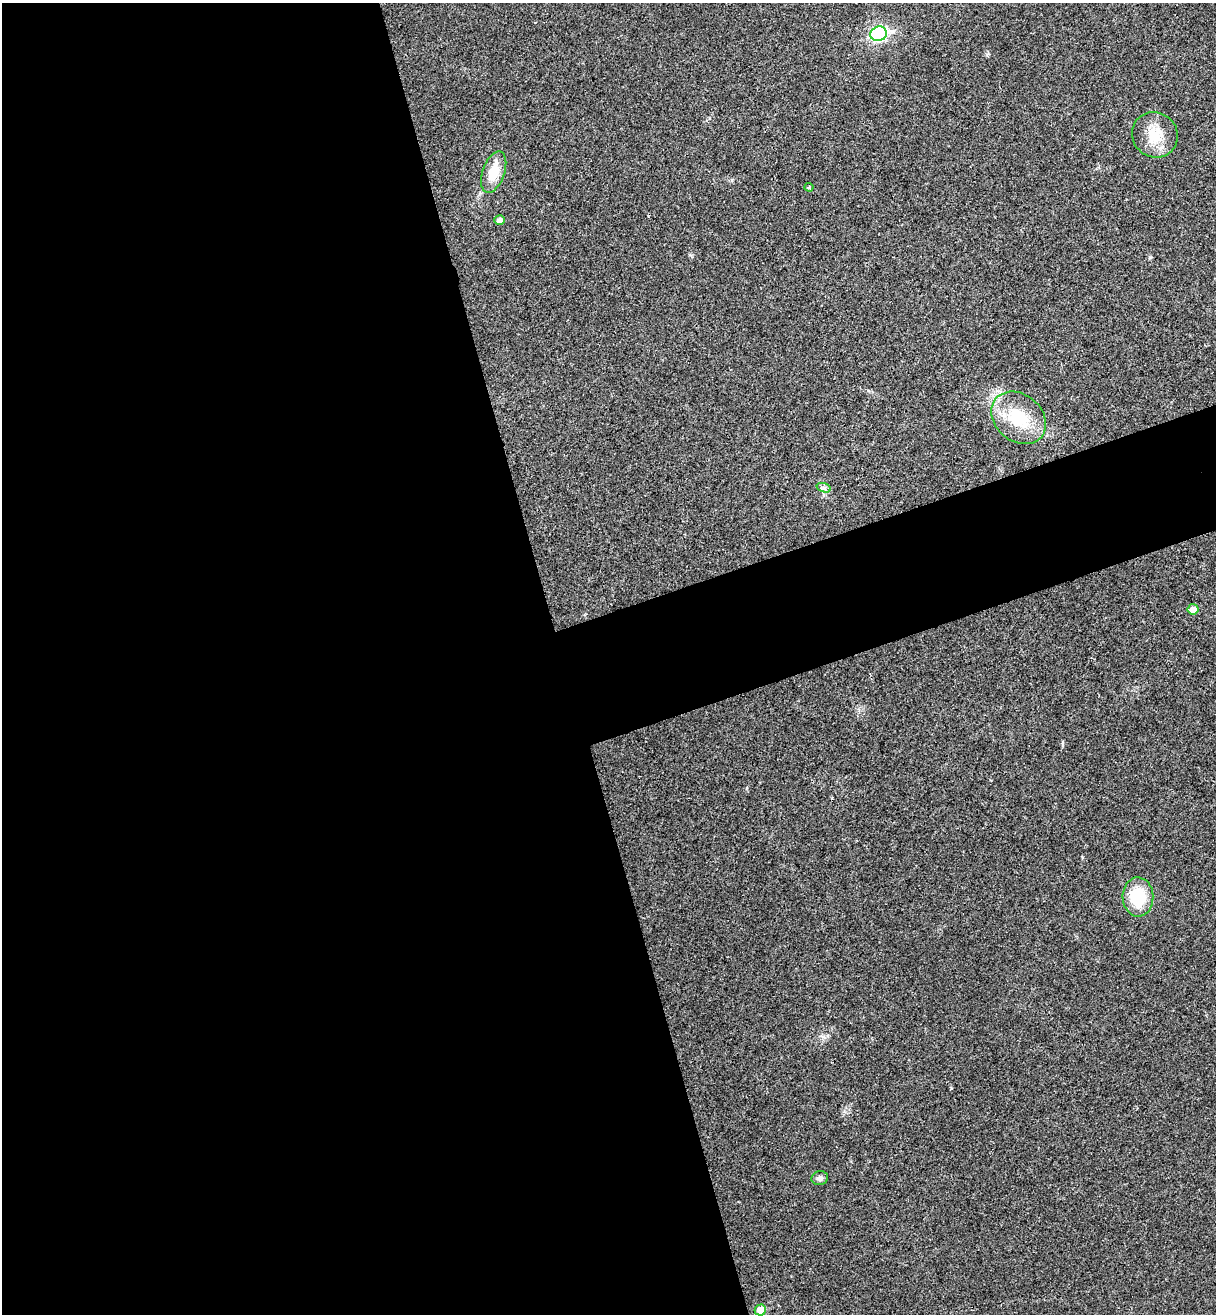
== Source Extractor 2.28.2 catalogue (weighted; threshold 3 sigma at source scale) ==
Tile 9 of 4 x 4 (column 1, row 3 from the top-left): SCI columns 168-1381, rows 1370-2681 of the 5322 x 5365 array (HDU 1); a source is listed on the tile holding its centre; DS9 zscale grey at full resolution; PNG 1218 x 1316 px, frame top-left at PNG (2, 3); each listed source drawn as its Kron ellipse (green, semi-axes under 4 px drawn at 4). Shown black and unused: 51% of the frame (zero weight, under 3 of 4 exposures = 6% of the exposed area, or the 3 px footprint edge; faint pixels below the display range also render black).
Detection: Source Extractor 2.28.2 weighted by HDU 2 'WHT'; one run over the whole footprint, this tile lists its part. Background 0.0194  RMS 0.0064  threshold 0.0286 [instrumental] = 3 sigma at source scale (4.5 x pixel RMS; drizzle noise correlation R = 1.50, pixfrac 1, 0.05/0.05 arcsec/px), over >= 5 px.
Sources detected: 11; all 11 listed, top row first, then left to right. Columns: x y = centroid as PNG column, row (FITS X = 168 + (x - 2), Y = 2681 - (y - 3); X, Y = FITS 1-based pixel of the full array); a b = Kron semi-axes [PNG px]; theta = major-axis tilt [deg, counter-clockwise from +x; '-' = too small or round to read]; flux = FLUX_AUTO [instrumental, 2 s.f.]
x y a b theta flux
879 34 8 7 - 120
1155 135 23 22 - 16
494 172 21 11 71 13
809 187 4 4 - 0.7
500 220 5 5 - 2.7
1019 418 30 23 -40 29
824 488 7 4 -18 1.5
1193 609 5 5 - 6.3
1138 897 19 15 -88 25
820 1178 8 7 - 2.4
760 1310 6 5 - 8.3
Unlisted compact peaks at least as high as the median listed source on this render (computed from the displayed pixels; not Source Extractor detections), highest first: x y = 732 180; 690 255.